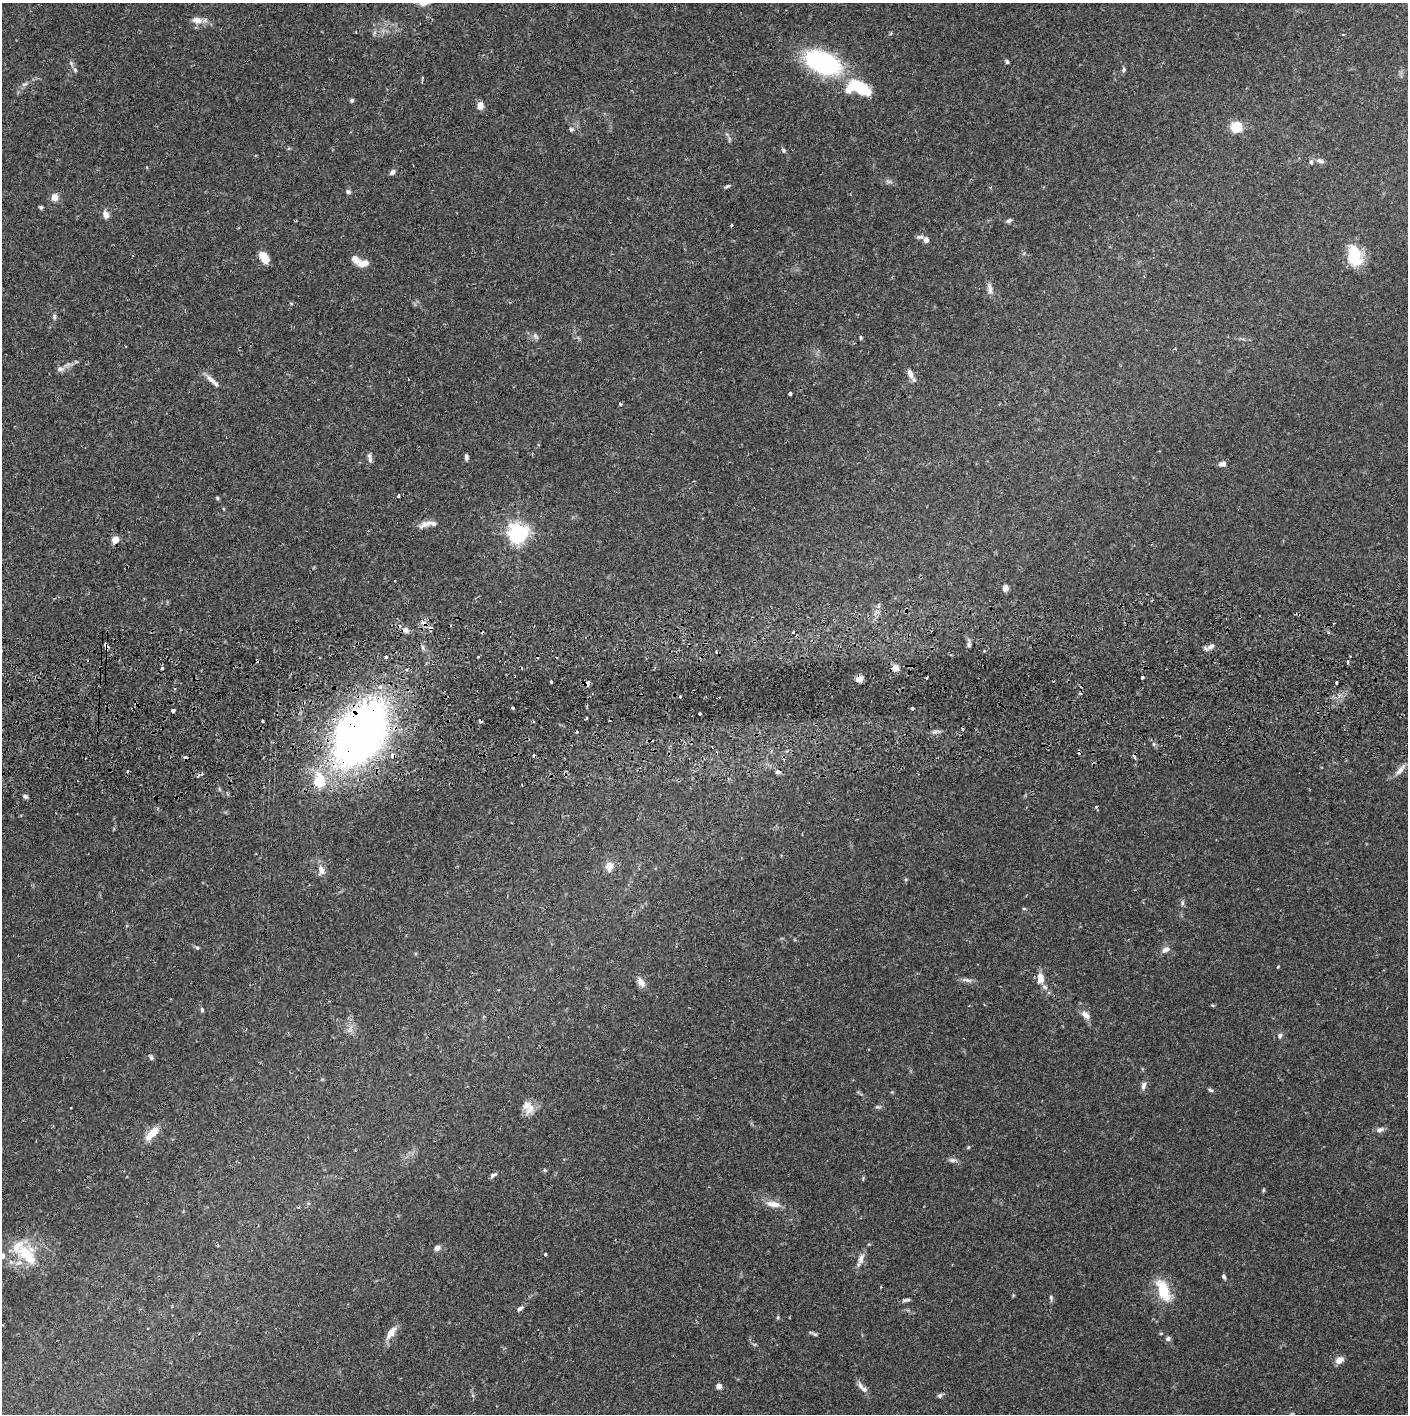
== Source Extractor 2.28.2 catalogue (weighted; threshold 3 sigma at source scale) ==
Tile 5 of 3 x 3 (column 2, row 2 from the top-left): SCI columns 1412-2817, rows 1477-2888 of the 4229 x 4358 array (HDU 1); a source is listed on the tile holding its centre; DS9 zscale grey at full resolution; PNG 1410 x 1416 px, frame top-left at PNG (2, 3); no overlay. Shown black and unused: <1% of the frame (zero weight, under 2 of 3 exposures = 3% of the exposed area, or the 3 px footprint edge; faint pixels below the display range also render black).
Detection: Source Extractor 2.28.2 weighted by HDU 2 'WHT'; one run over the whole footprint, this tile lists its part. Background 0.068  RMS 0.0049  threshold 0.0221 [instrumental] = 3 sigma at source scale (4.5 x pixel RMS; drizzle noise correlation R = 1.50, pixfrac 1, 0.05/0.05 arcsec/px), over >= 5 px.
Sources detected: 147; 2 inside a brighter object's white glare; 13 cosmic-ray / hot-pixel residue — not listed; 7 inside a brighter listed object's ellipse — not listed separately; the other 125 listed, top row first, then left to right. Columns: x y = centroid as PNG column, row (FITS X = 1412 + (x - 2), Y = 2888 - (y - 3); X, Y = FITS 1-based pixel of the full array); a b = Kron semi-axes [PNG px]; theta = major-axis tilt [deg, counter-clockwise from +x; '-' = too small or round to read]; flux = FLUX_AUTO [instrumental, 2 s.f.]
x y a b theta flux
423 3 15 7 14 3.5
197 20 15 9 -11 4.1
374 33 7 4 72 0.86
1007 62 5 4 - 0.9
823 63 35 19 -23 68
75 70 6 5 - 0.88
1123 70 7 5 67 1.1
422 79 6 3 87 2.4
24 84 10 4 26 1.4
861 89 19 13 -21 17
352 100 5 5 - 0.92
480 105 8 7 - 3.4
1236 127 8 7 - 16
571 129 6 6 - 0.95
783 150 6 5 - 0.91
1319 161 11 6 -20 1.7
392 172 8 5 47 1.5
889 182 9 4 -19 1.1
727 186 10 3 24 0.84
348 192 7 5 -18 1.1
55 197 8 8 - 3.8
41 207 5 4 - 0.81
106 214 9 7 -65 2.9
1009 220 8 5 31 1.1
731 225 3 3 - 0.66
926 240 9 8 - 2.3
1355 253 27 12 -61 14
264 257 11 7 -57 6.9
364 263 15 8 10 3.4
990 288 19 6 -83 2.6
54 317 8 5 86 0.94
535 336 10 6 -50 1.5
861 338 5 3 - 0.64
60 369 11 7 1 2
910 373 13 7 -70 3
212 381 23 6 -41 3.3
790 394 3 3 - 1.4
620 404 4 3 - 0.8
466 457 7 4 -81 1.4
370 460 9 6 -88 1.6
1223 464 8 5 4 2.2
398 496 4 3 - 2.5
217 498 5 4 - 0.6
425 524 17 7 23 3.6
518 533 7 7 - 260
115 540 7 6 - 4.2
394 580 3 3 - 0.58
1005 588 7 6 - 1.7
405 630 8 6 -22 2.1
793 632 3 3 - 0.92
969 645 8 5 -84 1.2
106 646 6 4 -67 4.7
1211 646 12 6 24 2.3
386 657 3 2 - 2
1347 662 3 3 - 1.9
895 668 10 8 -50 2.5
406 669 4 3 - 0.71
1142 677 3 3 - 2
859 679 6 5 - 4.2
551 681 3 3 - 0.51
1336 682 3 3 - 1.6
588 683 6 4 14 3.7
380 687 6 5 - 2.2
513 708 4 3 - 0.57
173 710 4 3 - 1.9
700 713 3 3 - 3
586 718 4 3 - 0.49
480 720 4 3 - 2.3
262 721 3 3 - 5
963 729 4 2 - 0.44
935 732 9 4 8 1.4
361 734 36 22 58 540
392 755 4 4 - 4.4
533 755 3 3 - 1.4
1134 757 8 2 -69 0.77
1400 770 22 6 49 3.5
778 772 7 5 0 1.2
319 781 23 15 86 15
25 796 5 5 - 1.3
1096 807 4 4 - 0.61
609 866 10 9 - 4.7
321 870 15 9 -80 3.4
1182 903 7 4 90 0.91
197 948 5 4 - 0.82
1166 950 12 7 30 2.4
1278 966 3 2 - 0.66
1040 978 14 9 -88 5.2
967 980 17 5 -9 1.9
641 982 13 7 -57 3.4
1212 1005 5 4 - 0.5
202 1010 6 4 -75 0.91
1086 1015 13 7 -41 3.1
350 1029 12 3 64 1.3
1280 1036 6 6 - 1.2
151 1057 7 5 -52 0.94
1144 1086 11 6 75 1.9
1210 1090 6 4 -19 0.87
528 1107 18 12 -54 5.8
878 1107 10 3 -8 0.85
1380 1130 11 6 22 1.8
152 1133 19 8 43 7.9
968 1147 5 3 - 0.46
953 1160 10 6 0 1.5
544 1170 6 4 -88 0.57
493 1175 9 5 33 1.3
863 1178 6 4 51 0.57
1263 1190 5 3 - 0.56
773 1204 19 8 -9 4.9
437 1248 7 6 - 2
545 1254 3 3 - 1.6
27 1255 38 21 -46 21
861 1259 18 7 71 3.3
1224 1277 6 4 -58 1.1
1163 1290 28 13 -69 15
1051 1297 6 5 - 0.88
906 1300 12 4 12 1.1
520 1308 9 5 36 1.4
778 1317 6 3 73 0.54
391 1333 17 8 57 4.8
814 1334 11 3 -26 0.96
1168 1339 6 5 - 1.3
1339 1360 10 7 32 3.2
860 1385 12 6 -61 2
719 1386 5 5 - 2.6
940 1395 7 6 - 1
Overlapping masked pixels (flux is a lower limit): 7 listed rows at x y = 106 646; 859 679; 588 683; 480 720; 361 734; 392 755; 319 781
Isophote crosses this tile's border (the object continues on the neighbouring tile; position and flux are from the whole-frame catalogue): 1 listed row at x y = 423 3